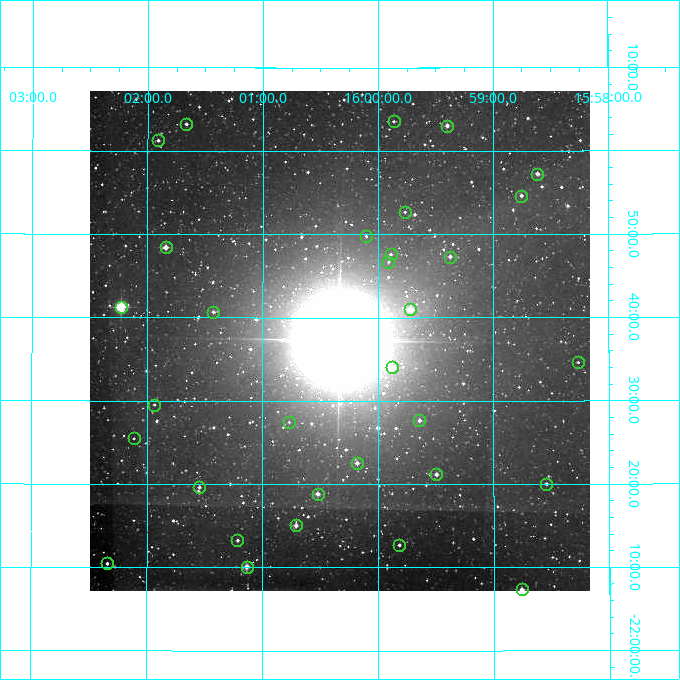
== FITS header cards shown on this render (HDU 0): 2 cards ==
NAXIS1  =                  500
NAXIS2  =                  500

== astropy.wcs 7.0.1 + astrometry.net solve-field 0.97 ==
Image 500 x 500 px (HDU 0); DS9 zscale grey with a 90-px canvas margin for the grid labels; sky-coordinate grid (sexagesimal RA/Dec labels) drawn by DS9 from the SOLVED WCS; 32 Tycho-2 reference stars matched to detected sources circled (green)
Header WCS: none
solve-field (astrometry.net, Tycho-2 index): SOLVED blind (the file carries no WCS)
Solved WCS: RA---TAN-SIP/DEC--TAN-SIP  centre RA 16:00:20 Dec -22:37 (240.08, -22.62 deg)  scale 7.2 arcsec/px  FOV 60.0' x 60.0'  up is +180 deg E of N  parity flipped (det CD > 0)
(file carries no celestial WCS; the grid is the blind solution)
Tycho-2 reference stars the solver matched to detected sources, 32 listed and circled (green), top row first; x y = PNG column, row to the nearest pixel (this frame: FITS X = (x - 90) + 1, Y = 500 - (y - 91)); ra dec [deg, ICRS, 3 dp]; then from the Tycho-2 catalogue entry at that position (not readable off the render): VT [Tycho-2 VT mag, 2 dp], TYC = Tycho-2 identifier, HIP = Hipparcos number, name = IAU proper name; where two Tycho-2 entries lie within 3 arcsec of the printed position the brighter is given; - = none
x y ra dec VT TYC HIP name
394 121 239.966 -23.059 11.85 6779-53-1 - -
186 124 240.416 -23.053 10.81 6779-485-1 - -
447 126 239.850 -23.051 10.01 6779-208-1 - -
158 140 240.477 -23.021 10.88 6779-559-1 - -
537 174 239.654 -22.954 10.23 6779-305-1 - -
521 196 239.688 -22.910 11.15 6779-162-1 - -
405 212 239.941 -22.878 12.22 6779-192-1 - -
366 236 240.025 -22.829 11.96 6779-323-1 - -
166 247 240.460 -22.807 9.40 6779-407-1 - -
391 254 239.972 -22.793 11.59 6779-422-1 - -
450 257 239.843 -22.789 10.69 6779-225-1 - -
388 262 239.977 -22.778 13.14 6779-480-1 - -
121 307 240.556 -22.688 7.34 6779-2195-1 78549 -
410 309 239.929 -22.683 9.08 6779-2069-1 - -
213 312 240.357 -22.678 13.37 6779-174-1 - -
578 362 239.566 -22.577 12.40 6779-204-1 - -
392 367 239.970 -22.567 9.64 6779-411-1 - -
154 405 240.484 -22.492 12.04 6212-1282-1 - -
419 420 239.910 -22.461 10.67 6199-531-1 - -
289 422 240.193 -22.457 12.39 6212-1521-1 - -
134 438 240.528 -22.424 11.98 6212-1486-1 - -
357 463 240.045 -22.376 10.78 6212-19-1 - -
436 474 239.873 -22.353 10.37 6199-259-1 - -
546 484 239.635 -22.334 11.23 6199-182-1 - -
199 487 240.386 -22.327 11.13 6212-1483-1 - -
318 494 240.130 -22.314 9.98 6212-32-1 - -
296 525 240.177 -22.251 9.78 6212-36-1 - -
237 540 240.304 -22.221 11.24 6212-28-1 - -
399 545 239.954 -22.212 11.17 6199-275-1 - -
107 563 240.585 -22.174 10.71 6212-1228-1 - -
247 567 240.284 -22.168 9.07 6212-1252-1 78472 -
522 589 239.690 -22.122 9.84 6199-57-1 - -